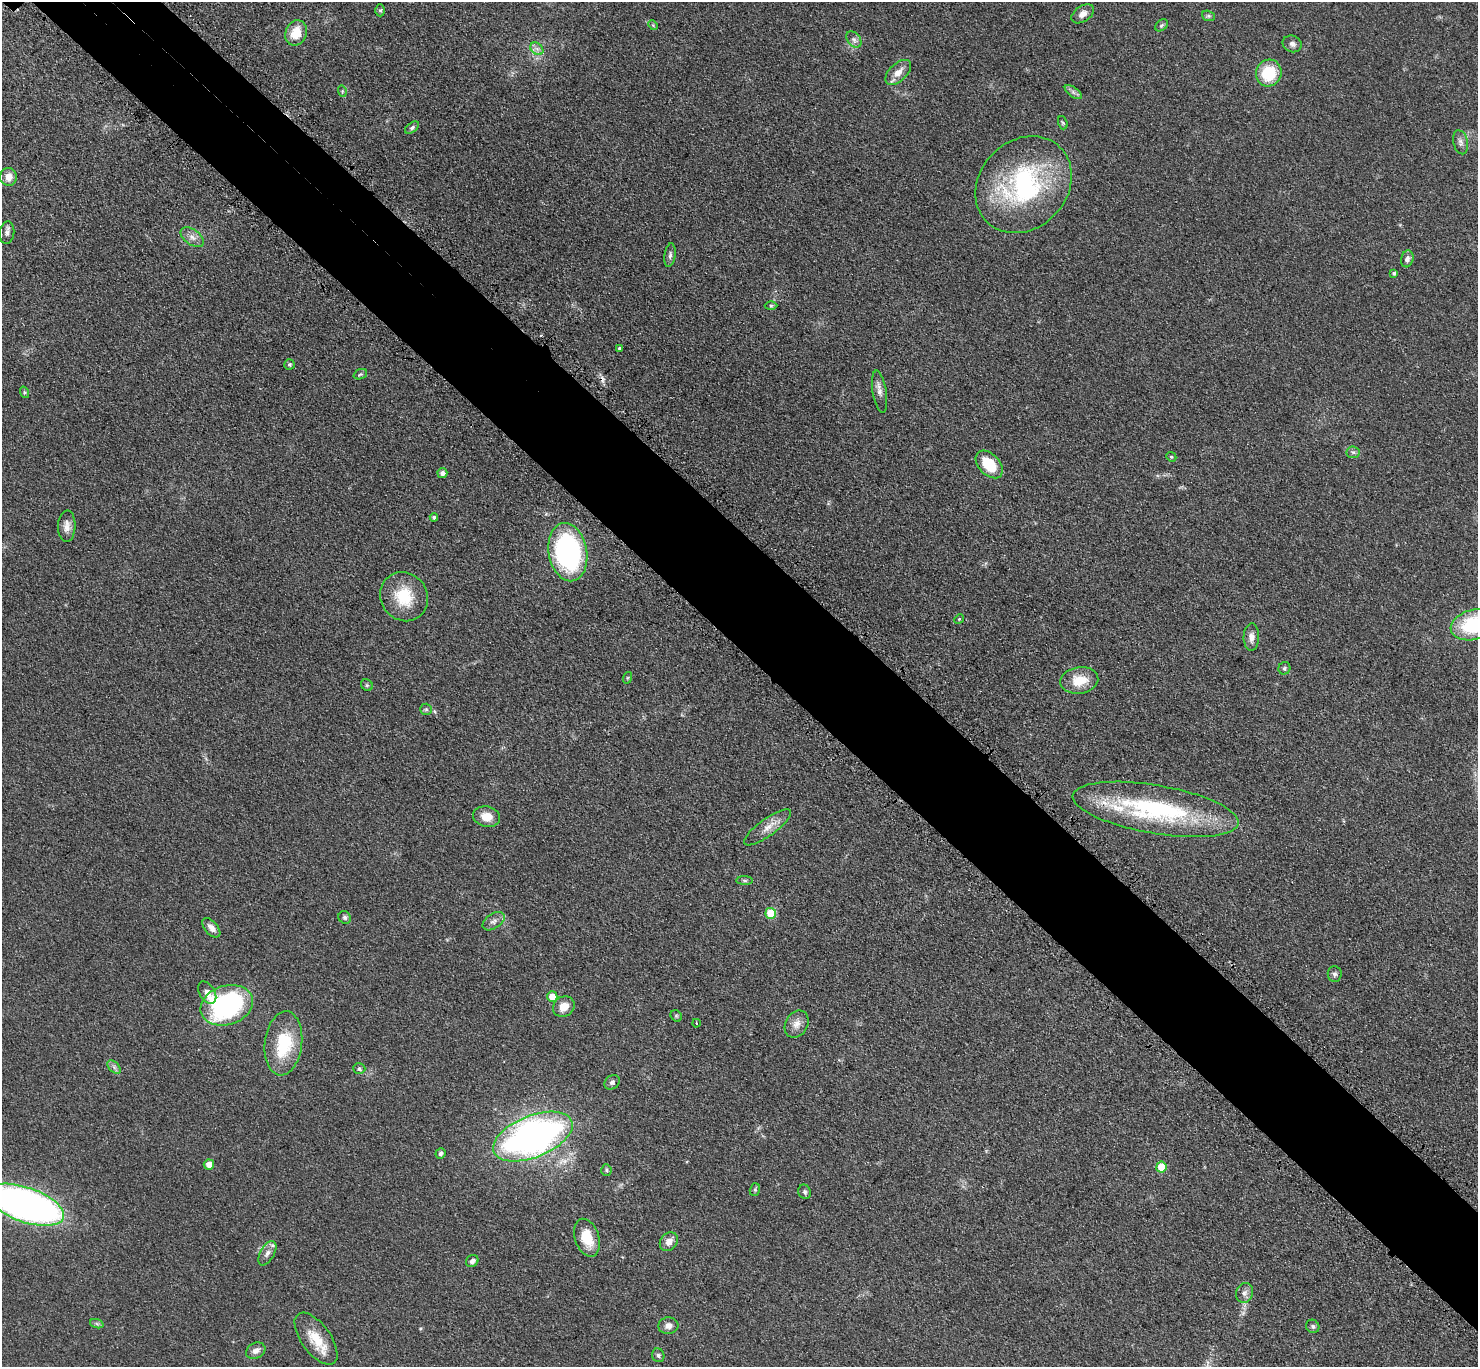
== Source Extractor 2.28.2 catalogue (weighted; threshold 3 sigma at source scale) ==
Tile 6 of 4 x 4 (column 2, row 2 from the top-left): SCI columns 1587-3062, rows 2992-4356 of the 6123 x 6123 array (HDU 1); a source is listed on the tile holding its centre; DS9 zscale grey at full resolution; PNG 1480 x 1369 px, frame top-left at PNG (2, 2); each listed source drawn as its Kron ellipse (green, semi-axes under 4 px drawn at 4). Shown black and unused: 8% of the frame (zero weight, under 3 of 4 exposures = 8% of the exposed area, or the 3 px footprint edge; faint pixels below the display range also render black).
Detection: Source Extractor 2.28.2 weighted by HDU 2 'WHT'; one run over the whole footprint, this tile lists its part. Background 0.122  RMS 0.0078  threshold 0.0352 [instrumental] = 3 sigma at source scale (4.5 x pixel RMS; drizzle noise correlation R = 1.50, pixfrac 1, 0.05/0.05 arcsec/px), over >= 5 px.
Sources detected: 87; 2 cosmic-ray / hot-pixel residue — neither listed nor drawn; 1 inside a brighter listed object's ellipse — not listed separately; the other 84 listed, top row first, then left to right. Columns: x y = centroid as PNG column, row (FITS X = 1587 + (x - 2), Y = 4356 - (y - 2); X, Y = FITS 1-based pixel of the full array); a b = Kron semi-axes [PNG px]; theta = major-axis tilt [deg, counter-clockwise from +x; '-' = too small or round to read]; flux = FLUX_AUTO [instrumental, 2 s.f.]
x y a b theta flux
380 10 6 5 - 1.2
1083 14 12 7 34 4.7
1208 16 7 5 -20 1.3
653 25 5 4 - 0.97
1161 25 7 5 41 1.4
296 33 13 10 67 15
854 39 9 6 -50 2.8
1292 44 10 8 -24 3.1
537 49 7 5 -44 2.7
898 72 15 8 43 7.4
1269 73 13 12 - 30
342 91 6 3 -73 0.82
1073 92 10 5 -36 2.3
1063 123 7 4 -71 1
412 128 8 5 38 1.6
1461 142 12 7 -76 3.4
8 177 9 8 - 7.4
1024 185 52 44 46 120
7 233 11 7 83 2.9
192 237 13 7 -35 5
670 255 12 5 83 2.4
1407 259 8 6 76 2.9
1394 273 4 4 - 1.8
771 305 6 4 -1 1.2
620 348 4 3 - 1.5
289 364 5 5 - 1.4
360 374 7 5 21 1.2
24 392 6 4 -72 1
880 392 21 7 -81 4.8
1353 452 6 6 - 1.8
1171 457 5 4 - 1.2
989 464 16 10 -47 24
442 473 5 5 - 2.4
434 517 4 3 - 1.9
67 526 16 8 87 5.5
568 552 29 19 -80 170
404 597 25 23 -57 28
959 619 5 4 - 0.94
1474 625 24 15 14 60
1251 637 13 8 88 4.9
1284 668 6 6 - 1.5
627 678 6 3 71 0.9
1079 680 19 13 10 16
367 685 6 5 - 1.2
426 709 6 5 - 1.3
1155 809 84 24 -10 120
486 817 13 10 -12 10
767 827 28 8 36 9
745 881 8 4 -1 1.5
771 913 5 5 - 31
345 917 6 6 - 1.9
494 921 12 7 34 3.7
211 928 11 6 -49 4.6
1335 974 8 7 - 2.1
207 993 12 7 -58 4.8
552 997 5 5 - 10
227 1005 27 19 18 130
564 1007 11 9 35 8.2
676 1016 6 5 - 1.1
696 1023 4 3 - 0.65
797 1024 14 11 59 6.3
283 1043 32 18 83 40
114 1067 8 5 -46 2.2
359 1069 6 5 - 1.9
612 1082 8 6 41 2.4
533 1137 42 21 22 330
440 1153 5 5 - 1.8
209 1164 5 5 - 6.7
1161 1167 5 5 - 20
606 1170 6 5 - 1.3
755 1190 6 5 - 1.4
805 1192 7 6 - 2
25 1205 40 17 -19 430
587 1238 19 12 -72 16
669 1242 10 8 52 5.3
267 1253 13 7 60 4.4
472 1261 6 5 - 3.1
1244 1293 10 8 72 3.8
97 1324 7 4 -19 1.4
668 1326 10 8 6 4.1
1313 1326 7 6 - 1.7
316 1339 30 14 -54 20
256 1351 10 7 27 4.5
658 1355 7 6 - 1.6
Isophote crosses this tile's border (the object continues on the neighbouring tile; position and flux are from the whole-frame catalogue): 2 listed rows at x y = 1474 625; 25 1205